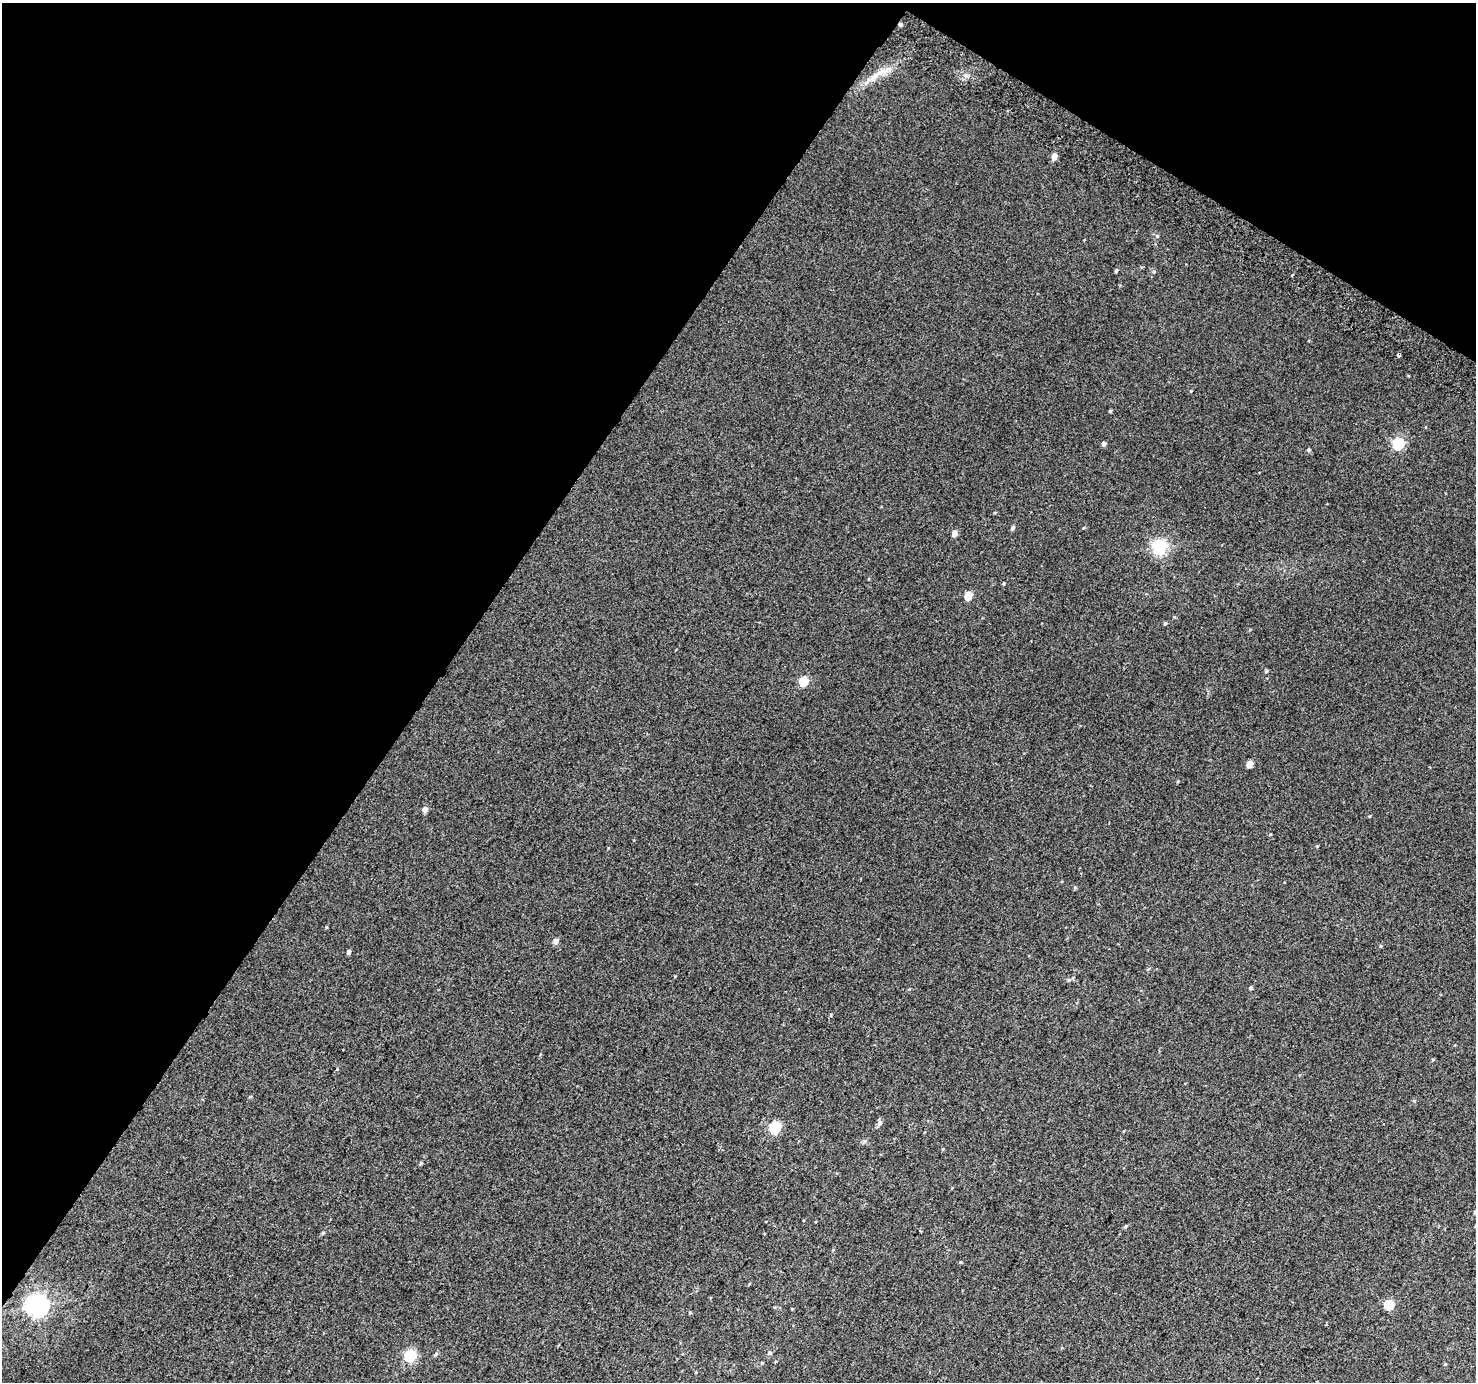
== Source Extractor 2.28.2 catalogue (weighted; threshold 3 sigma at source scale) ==
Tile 2 of 4 x 4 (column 2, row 1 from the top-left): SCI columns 1505-2978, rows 4432-5811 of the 5950 x 6035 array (HDU 1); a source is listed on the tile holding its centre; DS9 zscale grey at full resolution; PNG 1478 x 1384 px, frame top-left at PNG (2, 3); no overlay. Shown black and unused: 34% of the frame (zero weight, under 2 of 3 exposures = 2% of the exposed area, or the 3 px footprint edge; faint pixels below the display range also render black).
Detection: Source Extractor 2.28.2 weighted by HDU 2 'WHT'; one run over the whole footprint, this tile lists its part. Background 0.0128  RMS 0.0073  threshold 0.0328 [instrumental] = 3 sigma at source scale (4.5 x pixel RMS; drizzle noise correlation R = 1.50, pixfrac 1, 0.0396/0.0396 arcsec/px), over >= 5 px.
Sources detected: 41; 1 inside a brighter object's white glare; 2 cosmic-ray / hot-pixel residue — not listed; the other 38 listed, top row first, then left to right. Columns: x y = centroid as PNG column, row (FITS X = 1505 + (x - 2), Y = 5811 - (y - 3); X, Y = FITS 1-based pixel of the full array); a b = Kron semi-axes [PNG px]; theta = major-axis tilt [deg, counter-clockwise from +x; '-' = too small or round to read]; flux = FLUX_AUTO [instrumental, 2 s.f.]
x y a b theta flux
900 24 4 4 - 1.7
885 71 15 8 28 6.7
1054 156 5 4 - 6.6
1157 236 5 5 - 1.1
1116 271 5 4 - 0.84
1110 411 4 4 - 0.8
1425 427 4 3 - 0.72
1104 443 4 4 - 3.1
1398 443 6 6 - 72
1309 450 5 4 - 1.2
1012 528 5 4 - 1.7
954 533 5 4 - 4.8
1159 547 6 6 - 150
1004 583 5 3 - 0.58
968 595 5 5 - 14
1165 623 5 3 - 1
1266 671 4 4 - 0.98
804 681 5 5 - 25
1250 764 5 4 - 9.5
425 809 5 5 - 3.8
1317 846 4 4 - 0.58
556 941 5 5 - 3.2
348 952 4 4 - 2
1069 980 6 4 -18 0.93
1251 988 5 4 - 1.1
1414 1101 5 4 - 0.76
880 1123 7 6 - 2.4
775 1128 6 5 - 70
943 1149 4 4 - 0.59
421 1163 5 4 - 0.77
1125 1226 5 4 - 0.94
960 1262 4 4 - 0.64
1389 1305 5 5 - 34
35 1306 7 6 - 260
770 1353 5 5 - 1
436 1354 5 4 - 1.2
410 1355 6 5 - 68
1445 1364 4 3 - 0.6
Overlapping masked pixels (flux is a lower limit): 1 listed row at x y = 900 24
Unlisted compact peaks at least as high as the median listed source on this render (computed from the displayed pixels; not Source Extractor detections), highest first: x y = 965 75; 1191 391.